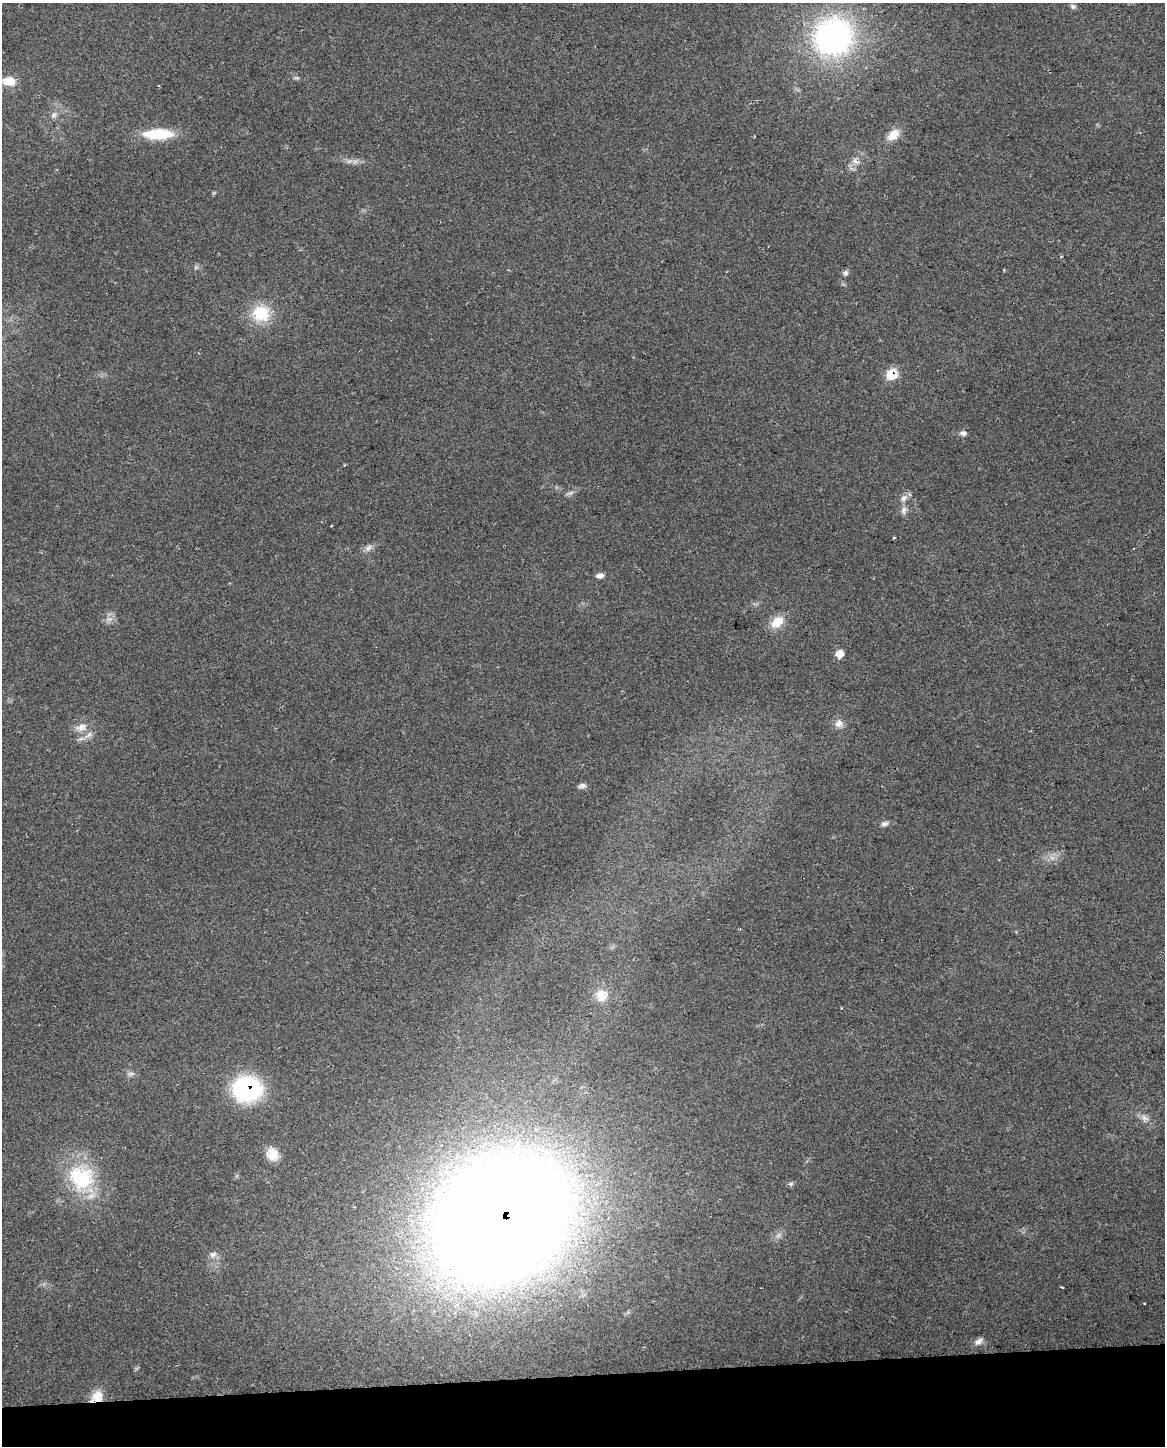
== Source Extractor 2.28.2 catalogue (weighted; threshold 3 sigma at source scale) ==
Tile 10 of 4 x 3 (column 2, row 3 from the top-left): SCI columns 1192-2354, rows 60-1503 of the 4710 x 4405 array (HDU 1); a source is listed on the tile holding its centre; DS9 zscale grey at full resolution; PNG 1167 x 1448 px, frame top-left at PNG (2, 3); no overlay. Shown black and unused: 5% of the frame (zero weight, under 2 of 3 exposures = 2% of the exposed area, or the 3 px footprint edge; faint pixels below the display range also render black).
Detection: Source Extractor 2.28.2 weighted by HDU 2 'WHT'; one run over the whole footprint, this tile lists its part. Background 0.192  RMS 0.013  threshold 0.0605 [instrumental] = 3 sigma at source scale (4.5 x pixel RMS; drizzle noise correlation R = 1.50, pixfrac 1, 0.0396/0.0396 arcsec/px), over >= 5 px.
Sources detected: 46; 2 too faint to see at this stretch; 1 cosmic-ray / hot-pixel residue — not listed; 1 inside a brighter listed object's ellipse — not listed separately; the other 42 listed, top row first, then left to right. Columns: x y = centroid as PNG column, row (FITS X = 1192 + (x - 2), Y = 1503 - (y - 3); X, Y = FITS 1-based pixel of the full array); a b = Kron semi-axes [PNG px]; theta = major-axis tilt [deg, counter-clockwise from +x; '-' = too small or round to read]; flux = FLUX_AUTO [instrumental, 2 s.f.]
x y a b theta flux
1073 6 8 7 - 4
833 36 41 38 35 360
296 78 8 5 -18 2.6
9 81 15 10 -8 21
54 115 10 8 50 6.3
158 134 32 11 1 56
893 135 17 11 41 18
856 161 9 8 - 8.3
355 162 8 6 69 4.1
214 193 6 3 -17 1.5
845 273 7 7 - 3.9
261 313 24 22 14 51
892 374 7 6 - 54
963 433 9 7 -1 4.7
570 493 12 5 18 4.3
904 498 12 8 56 7.5
904 510 11 8 69 6.6
894 538 3 2 - 1.8
368 548 13 8 34 6.8
600 576 9 6 2 5.7
109 619 12 7 21 7
777 622 19 12 41 22
839 654 8 7 - 13
839 724 12 11 - 9.1
82 727 15 11 18 14
582 786 11 6 12 4.7
884 824 10 6 13 4.9
1052 858 8 6 -44 5.9
601 995 15 15 - 23
131 1074 10 6 6 4.7
247 1089 27 23 -2 180
1145 1118 12 10 -57 8.8
272 1154 15 12 -62 21
81 1178 40 34 -55 120
791 1184 7 5 42 3
502 1218 89 72 40 4900
778 1235 9 6 36 4.9
213 1254 10 8 42 6.2
1062 1287 3 2 - 1.3
1144 1303 3 2 - 1.1
979 1341 13 7 34 6.9
97 1397 16 12 43 21
Overlapping masked pixels (flux is a lower limit): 5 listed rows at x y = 856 161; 892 374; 247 1089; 502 1218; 97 1397